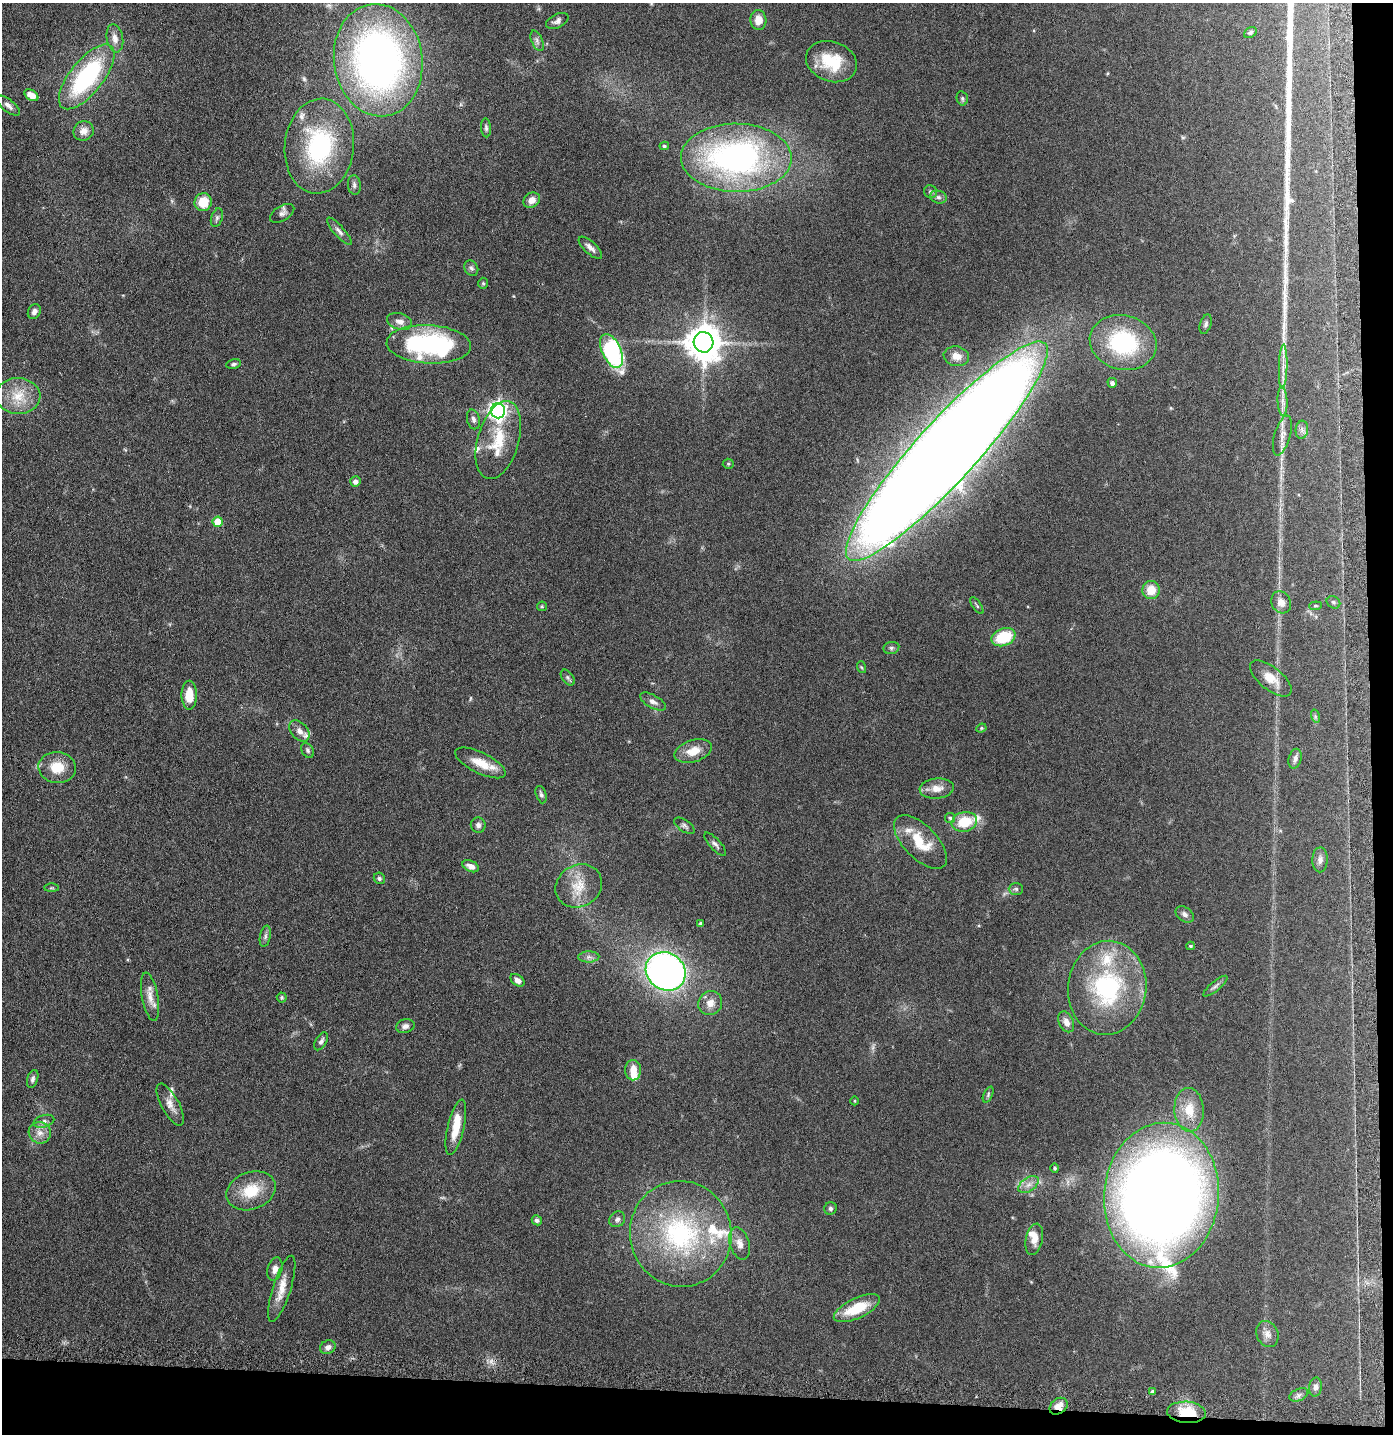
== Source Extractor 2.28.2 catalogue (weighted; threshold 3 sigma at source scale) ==
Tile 9 of 3 x 3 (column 3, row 3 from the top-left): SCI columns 2881-4271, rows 26-1457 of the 4368 x 4346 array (HDU 1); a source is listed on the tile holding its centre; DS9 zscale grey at full resolution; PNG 1395 x 1436 px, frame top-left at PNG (2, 3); each listed source drawn as its Kron ellipse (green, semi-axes under 4 px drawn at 4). Shown black and unused: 5% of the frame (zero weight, under 5 of 9 exposures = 4% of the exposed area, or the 3 px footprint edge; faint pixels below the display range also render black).
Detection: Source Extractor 2.28.2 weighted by HDU 2 'WHT'; one run over the whole footprint, this tile lists its part. Background 0.102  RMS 0.0043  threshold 0.0175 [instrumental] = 3 sigma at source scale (4.09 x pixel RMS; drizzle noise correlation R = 1.36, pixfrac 0.8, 0.05/0.05 arcsec/px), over >= 5 px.
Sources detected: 142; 2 too faint to see at this stretch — neither listed nor drawn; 12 inside a brighter listed object's ellipse — not listed separately; the other 128 listed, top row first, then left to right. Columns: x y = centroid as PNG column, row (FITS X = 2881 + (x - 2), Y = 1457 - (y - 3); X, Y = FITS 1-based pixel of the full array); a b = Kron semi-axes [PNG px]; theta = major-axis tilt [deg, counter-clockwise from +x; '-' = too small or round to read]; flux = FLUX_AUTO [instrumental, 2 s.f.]
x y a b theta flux
758 20 10 8 -87 4.2
557 21 12 6 27 1.6
1250 32 7 5 33 0.72
115 38 14 8 -79 3.1
537 41 11 5 -66 1.3
378 60 56 44 -82 190
831 62 26 20 -20 15
87 77 39 16 51 52
31 95 7 5 -35 4.8
962 98 7 5 -76 0.82
8 106 14 6 -40 1.9
486 128 9 5 -85 0.98
84 131 10 9 - 3.1
319 146 47 34 84 48
664 146 5 4 - 0.6
736 158 55 34 -1 120
354 185 9 6 -84 1.3
931 192 7 6 - 0.92
938 197 8 6 -15 1.3
532 200 9 7 37 3
203 202 9 8 - 8.5
282 213 13 7 32 1.7
217 218 9 5 73 1.1
339 231 17 5 -49 1.9
590 248 15 6 -43 2
471 268 8 6 -61 1.1
483 283 5 5 - 0.61
34 311 8 6 60 1.7
399 321 13 8 -16 2.6
1206 324 10 5 72 1.1
704 342 10 10 - 910
1123 342 34 27 -14 36
429 344 42 19 -3 63
612 351 18 9 -65 53
956 356 13 9 -11 3.7
234 364 7 5 10 0.87
1283 367 22 2 88 2.5
1112 383 5 4 - 1.2
18 396 22 18 -2 10
1283 401 15 5 -87 2
498 411 7 7 - 180
473 419 10 6 -76 1.4
1302 430 9 6 84 1.4
1282 435 20 8 74 3
498 440 40 20 74 16
947 451 146 30 48 2000
728 464 5 5 - 0.51
355 482 5 5 - 1.7
218 522 5 5 - 7.9
1151 590 9 8 - 6.2
1281 602 11 9 -63 2.9
1333 602 7 5 -33 0.8
542 606 5 4 - 0.46
977 606 10 3 -55 0.65
1315 606 6 4 5 0.48
1003 637 12 8 21 16
891 648 8 6 14 0.97
861 667 6 4 -70 0.48
568 677 9 5 -53 0.86
1271 678 25 11 -38 5.7
189 695 14 7 -90 7.5
653 701 14 6 -29 2
1315 716 7 4 -72 0.67
981 728 5 4 - 0.52
299 731 12 8 -48 2.3
307 750 8 5 -59 0.9
693 751 19 11 17 6.1
1295 759 10 6 75 1.6
480 763 28 10 -26 8
57 767 19 15 -4 8.7
937 788 17 10 5 4.4
541 795 9 5 -72 1.1
950 818 5 5 - 0.66
964 822 13 10 13 12
478 825 7 7 - 1.4
684 826 12 6 -34 1.2
920 842 34 16 -45 12
715 844 15 5 -47 1.5
1320 860 12 7 89 1.9
471 866 8 5 -24 2.4
379 878 6 5 - 0.79
579 886 24 21 32 10
51 888 7 3 0 0.54
1016 889 7 6 - 0.94
1185 914 10 7 -36 1.4
701 923 4 4 - 0.87
265 936 11 5 79 1.2
1190 946 4 3 - 0.59
589 957 10 5 2 1.5
666 971 21 18 -35 210
517 980 8 5 -38 1.6
1215 986 15 4 39 1.3
1107 988 47 39 82 49
150 997 24 8 -79 4.3
282 997 5 5 - 0.62
710 1003 12 11 - 3.7
1066 1022 11 7 -66 2.6
405 1026 9 7 13 1.6
321 1041 10 5 60 1.3
633 1070 10 8 89 4.1
33 1079 9 5 72 1.2
988 1095 8 4 65 0.71
855 1101 4 3 - 0.35
170 1104 23 9 -62 3.7
1189 1110 22 14 -87 8.5
44 1121 11 6 16 1.4
456 1127 28 8 77 8.5
40 1133 11 10 - 3.3
1055 1168 5 4 - 0.67
1029 1185 11 7 36 2.4
251 1191 25 18 21 12
1161 1195 72 57 85 730
830 1208 6 6 - 0.92
617 1219 8 7 - 1.4
537 1220 5 5 - 1
681 1234 53 51 -78 66
1034 1239 16 8 78 3.9
740 1243 16 9 -73 3.5
275 1269 12 7 74 2.5
282 1289 34 9 72 6
857 1308 25 10 25 13
1267 1334 13 10 -66 2.7
328 1347 8 6 26 1.7
1316 1387 9 6 80 1.6
1152 1392 4 4 - 0.85
1299 1395 10 6 22 1.3
1059 1406 10 7 38 4.1
1186 1412 19 10 -5 12
Overlapping masked pixels (flux is a lower limit): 2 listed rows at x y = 1059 1406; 1186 1412